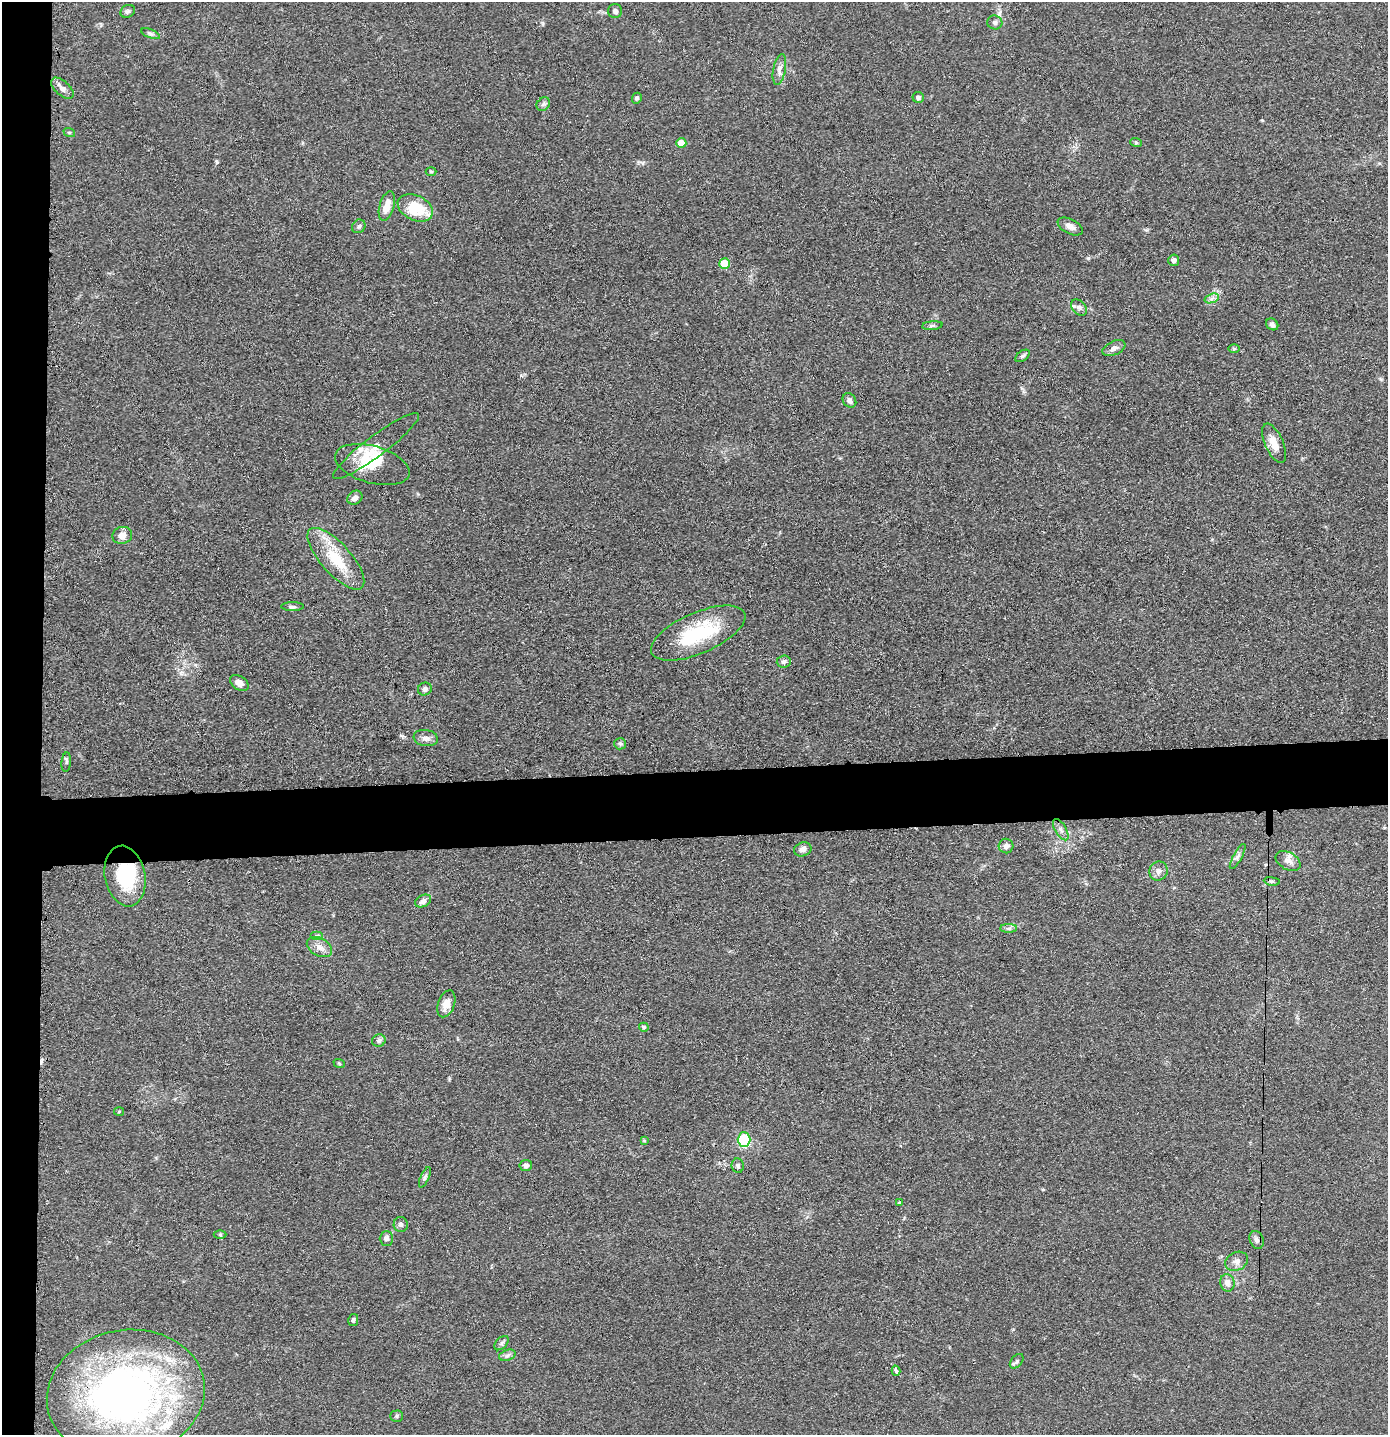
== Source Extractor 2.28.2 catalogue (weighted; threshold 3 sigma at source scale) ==
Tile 4 of 3 x 3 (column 1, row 2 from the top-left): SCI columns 71-1456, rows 1447-2879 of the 4299 x 4322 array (HDU 1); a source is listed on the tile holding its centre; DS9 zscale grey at full resolution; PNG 1390 x 1437 px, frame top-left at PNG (2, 2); each listed source drawn as its Kron ellipse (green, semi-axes under 4 px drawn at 4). Shown black and unused: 7% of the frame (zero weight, under 3 of 4 exposures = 2% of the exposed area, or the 3 px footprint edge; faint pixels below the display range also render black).
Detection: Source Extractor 2.28.2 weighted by HDU 2 'WHT'; one run over the whole footprint, this tile lists its part. Background 0.0726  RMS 0.0063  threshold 0.0285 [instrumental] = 3 sigma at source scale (4.5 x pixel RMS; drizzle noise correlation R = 1.50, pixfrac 1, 0.05/0.05 arcsec/px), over >= 5 px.
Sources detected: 84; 1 inside a brighter object's white glare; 3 cosmic-ray / hot-pixel residue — neither listed nor drawn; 3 inside a brighter listed object's ellipse — not listed separately; the other 77 listed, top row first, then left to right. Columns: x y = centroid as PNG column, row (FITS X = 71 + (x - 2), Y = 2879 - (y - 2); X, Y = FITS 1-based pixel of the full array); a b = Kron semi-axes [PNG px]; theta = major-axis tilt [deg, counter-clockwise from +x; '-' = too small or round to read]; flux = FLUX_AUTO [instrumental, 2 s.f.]
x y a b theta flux
128 11 7 6 - 1.5
615 11 7 7 - 1.9
995 22 7 7 - 2
150 34 10 3 -21 1.3
779 70 15 6 78 3.4
62 88 14 7 -42 4
918 97 5 5 - 1.9
637 98 6 4 65 1.1
543 104 7 6 - 1.7
69 132 6 4 -18 0.81
1136 142 6 4 -20 0.89
681 143 5 5 - 12
431 171 5 3 - 0.67
387 206 15 7 74 8
415 208 19 12 -25 24
359 226 7 6 - 1.6
1070 226 13 7 -26 3.8
1174 260 5 5 - 2.4
725 264 5 5 - 23
1212 298 7 4 19 2
1079 307 9 6 -49 2.2
1272 324 7 5 -41 2
932 326 10 4 5 1.4
1114 348 12 7 25 2.8
1234 349 6 4 0 0.76
1023 356 8 5 38 1.4
849 400 8 6 -51 2.3
1274 443 21 9 -66 7.8
376 446 53 10 37 11
372 465 38 18 -15 22
355 498 8 6 34 3
122 535 10 8 16 4.7
336 559 39 15 -48 24
292 607 11 3 0 1.3
698 633 50 20 23 44
784 661 7 6 - 1.9
239 683 10 6 -33 3.8
425 689 7 6 - 2
426 738 12 8 -9 3.5
620 744 6 5 - 1
66 762 10 4 85 1.3
1061 830 12 5 -59 2.5
1006 846 7 7 - 2.4
803 849 9 7 20 3.1
1238 856 14 4 61 2.2
1288 861 13 8 -31 4.3
1158 871 9 9 - 3.3
125 876 31 20 -79 35
1272 881 8 4 -8 1.2
423 901 8 6 26 3.2
1009 928 8 4 0 1.5
317 936 6 4 0 1.2
319 947 13 8 -28 5.1
446 1004 14 8 70 6.8
644 1027 5 4 - 1.3
379 1041 7 6 - 1.6
339 1063 6 3 -20 0.6
119 1111 5 3 - 0.59
644 1140 4 3 - 0.68
744 1140 7 6 - 33
526 1165 6 5 - 2.8
738 1166 7 6 - 1.5
425 1177 11 4 66 1.6
899 1203 3 3 - 1.7
401 1225 7 7 - 1.8
220 1235 6 4 0 0.92
386 1238 7 6 - 2.4
1257 1240 9 7 -66 2.1
1237 1261 12 9 26 3.5
1227 1283 8 7 - 4.2
353 1320 6 5 - 1.2
502 1343 8 5 46 1.5
507 1355 8 5 20 2
1017 1361 8 5 49 1.5
896 1371 5 3 - 2.8
126 1394 79 63 11 300
397 1416 6 5 - 1.1
Overlapping masked pixels (flux is a lower limit): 1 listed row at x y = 125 876
Unlisted compact peaks at least as high as the median listed source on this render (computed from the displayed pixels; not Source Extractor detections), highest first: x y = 1088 258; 217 162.